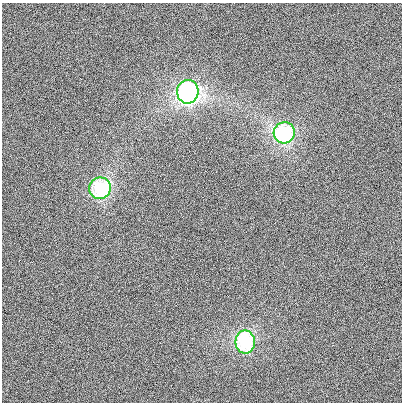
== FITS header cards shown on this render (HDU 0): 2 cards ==
NAXIS1  =                  400
NAXIS2  =                  400

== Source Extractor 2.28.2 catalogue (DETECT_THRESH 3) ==
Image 400 x 400 px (HDU 0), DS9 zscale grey, 1 PNG px = 1 image px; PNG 404 x 404 px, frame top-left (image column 1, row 400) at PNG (2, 3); each listed source drawn as its Kron ellipse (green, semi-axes under 4 px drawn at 4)
Background 74.8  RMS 1700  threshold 4980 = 3 sigma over >= 5 px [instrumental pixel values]
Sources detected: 4; all 4 listed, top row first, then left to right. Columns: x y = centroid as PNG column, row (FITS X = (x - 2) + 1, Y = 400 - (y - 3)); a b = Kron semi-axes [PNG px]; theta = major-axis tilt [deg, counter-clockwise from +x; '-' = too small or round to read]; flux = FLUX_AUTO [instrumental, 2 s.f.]
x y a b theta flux
188 92 12 10 87 2.4e+07
284 133 11 10 - 1.4e+07
100 188 11 10 - 1.1e+07
245 342 11 9 90 1.0e+07